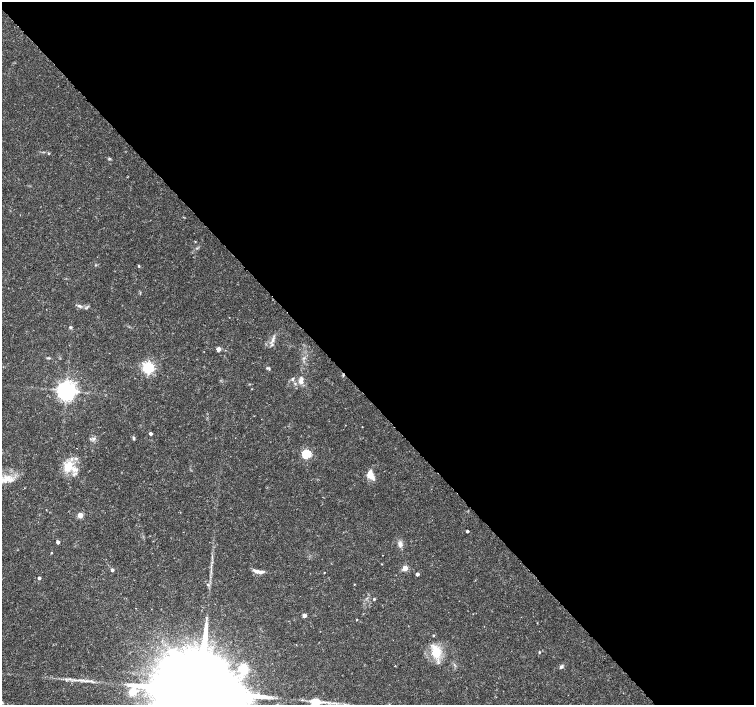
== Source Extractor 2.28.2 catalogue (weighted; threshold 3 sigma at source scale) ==
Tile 8 of 4 x 4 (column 4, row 2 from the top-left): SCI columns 4518-6020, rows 3028-4433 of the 6023 x 5990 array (HDU 1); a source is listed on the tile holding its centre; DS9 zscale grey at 2 x 2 block average (1 PNG px = mean of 2 x 2 image px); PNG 756 x 707 px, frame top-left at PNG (2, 2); no overlay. Shown black and unused: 57% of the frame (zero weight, under 3 of 4 exposures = <1% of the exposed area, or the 3 px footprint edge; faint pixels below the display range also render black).
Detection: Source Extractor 2.28.2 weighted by HDU 2 'WHT'; one run over the whole footprint, this tile lists its part. Background 0.0191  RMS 0.0019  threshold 0.00846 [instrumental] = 3 sigma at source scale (4.5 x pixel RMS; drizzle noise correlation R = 1.50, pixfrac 1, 0.0396/0.0396 arcsec/px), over >= 5 px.
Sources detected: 57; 1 inside a brighter object's white glare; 1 cosmic-ray / hot-pixel residue — not listed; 7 inside a brighter listed object's ellipse — not listed separately; the other 48 listed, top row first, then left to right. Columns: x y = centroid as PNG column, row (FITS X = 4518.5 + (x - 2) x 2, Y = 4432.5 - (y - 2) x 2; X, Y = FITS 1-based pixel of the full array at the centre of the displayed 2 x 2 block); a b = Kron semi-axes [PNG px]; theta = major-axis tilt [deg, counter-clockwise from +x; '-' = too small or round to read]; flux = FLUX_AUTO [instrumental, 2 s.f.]
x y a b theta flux
48 153 3 2 - 0.32
139 266 3 3 - 0.46
79 306 6 3 -22 0.9
88 306 3 2 - 0.33
70 327 4 3 - 0.53
273 340 9 4 74 1.6
218 349 5 4 - 1.7
49 358 4 3 - 0.46
148 368 4 4 - 84
268 368 6 2 -8 0.52
301 382 8 5 -35 1.9
66 390 5 5 - 300
362 427 2 2 - 0.2
150 434 2 2 - 1.3
134 438 5 3 - 0.62
77 448 2 2 - 0.28
306 454 4 3 - 33
68 466 16 10 57 8.5
370 473 7 5 72 3.7
6 479 12 7 52 4.7
80 515 3 3 - 9
467 531 2 2 - 0.81
58 542 3 2 - 1.5
400 544 8 5 85 1.7
52 553 2 2 - 0.33
383 555 2 2 - 0.15
405 568 3 3 - 8.1
112 570 3 2 - 1.2
256 571 9 4 -23 2
324 572 2 2 - 0.2
417 574 2 2 - 1.5
39 578 2 2 - 1.1
354 584 2 2 - 0.23
208 585 4 3 - 0.61
374 599 2 2 - 0.54
304 615 3 3 - 2.6
356 619 2 2 - 0.24
433 635 3 3 - 0.29
437 652 10 6 -59 9.4
539 652 2 2 - 0.42
395 665 2 2 - 0.19
561 667 5 4 - 0.86
243 668 8 7 - 5.1
65 679 5 2 - 0.4
81 680 7 2 -4 0.88
201 690 32 15 37 19000
132 692 7 6 - 5.8
316 703 10 9 - 9.4
Isophote crosses this tile's border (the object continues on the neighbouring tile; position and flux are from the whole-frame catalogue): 3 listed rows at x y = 6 479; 201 690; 316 703
Diffuse or blended objects may show on this block-average render without a row.